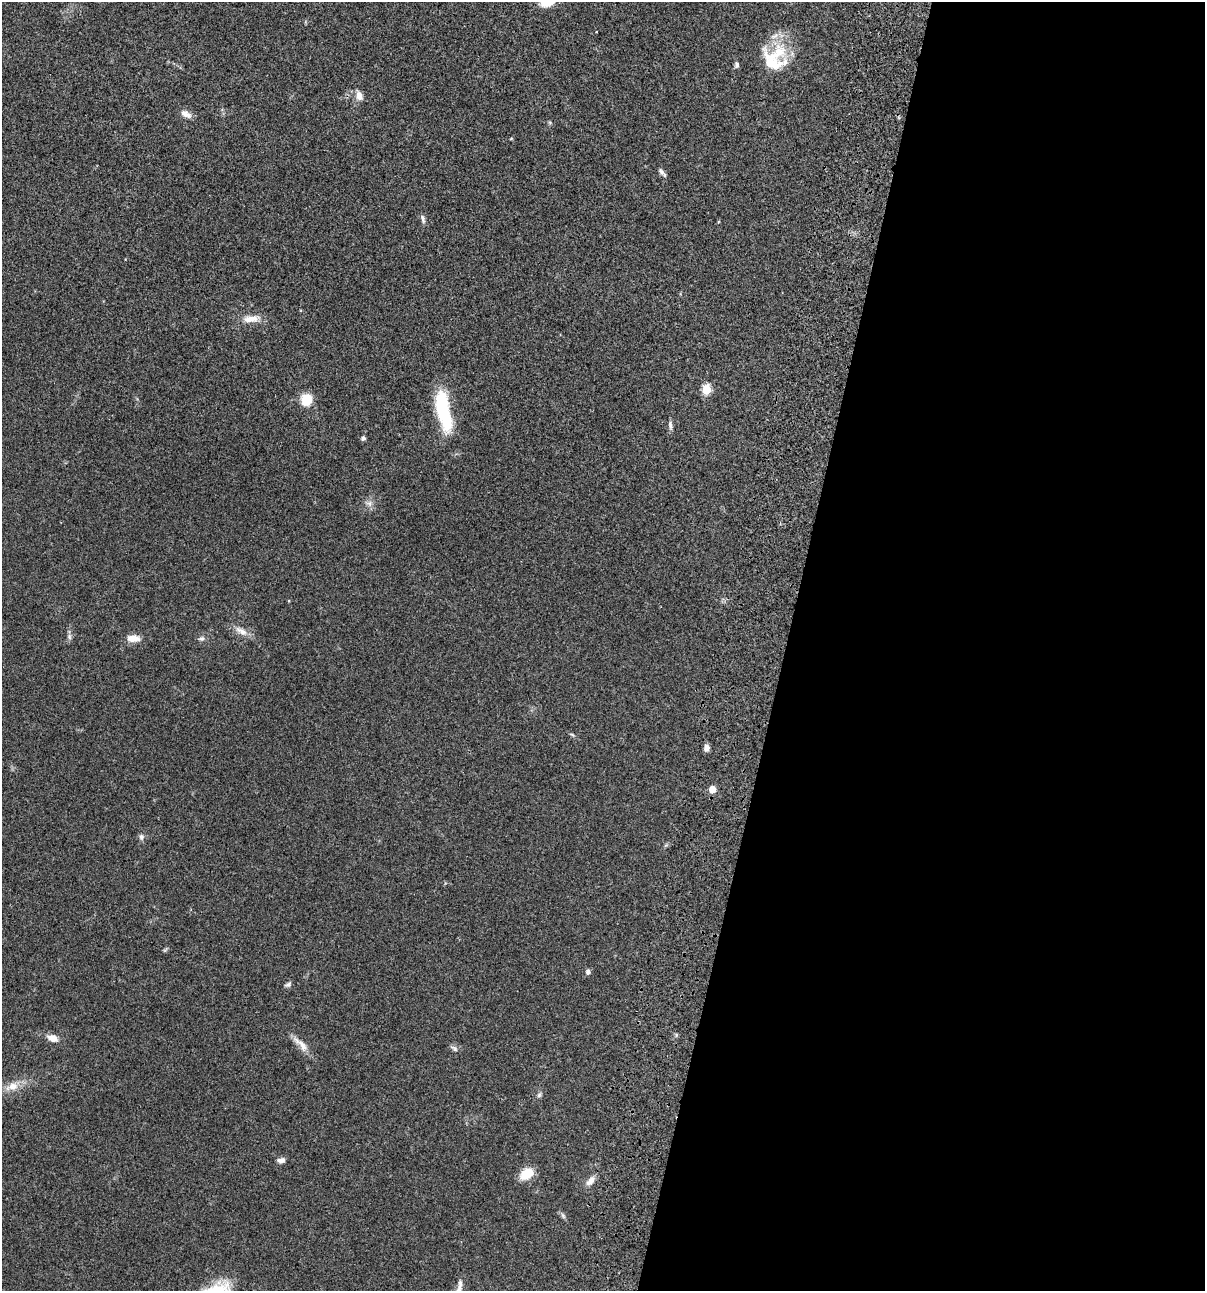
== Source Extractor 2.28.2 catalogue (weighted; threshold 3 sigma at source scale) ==
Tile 12 of 4 x 4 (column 4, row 3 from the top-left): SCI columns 3844-5046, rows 1408-2696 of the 5405 x 5390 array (HDU 1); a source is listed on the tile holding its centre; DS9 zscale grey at full resolution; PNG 1207 x 1293 px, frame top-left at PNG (2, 2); no overlay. Shown black and unused: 35% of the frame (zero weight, under 3 of 4 exposures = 9% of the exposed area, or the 3 px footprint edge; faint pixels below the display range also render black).
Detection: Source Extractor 2.28.2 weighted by HDU 2 'WHT'; one run over the whole footprint, this tile lists its part. Background 0.0462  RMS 0.0055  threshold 0.0249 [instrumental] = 3 sigma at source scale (4.5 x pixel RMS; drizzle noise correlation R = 1.50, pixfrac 1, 0.05/0.05 arcsec/px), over >= 5 px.
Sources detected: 36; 3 inside a brighter listed object's ellipse — not listed separately; the other 33 listed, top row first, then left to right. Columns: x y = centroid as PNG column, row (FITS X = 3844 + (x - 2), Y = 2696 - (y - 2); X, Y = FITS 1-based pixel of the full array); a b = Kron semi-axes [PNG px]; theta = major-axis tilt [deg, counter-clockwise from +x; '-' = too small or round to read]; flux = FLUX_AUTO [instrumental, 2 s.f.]
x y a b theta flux
547 2 15 9 15 8.6
778 52 30 21 56 20
737 64 8 5 -90 1.3
359 96 12 9 -73 3.5
186 114 15 7 -27 3.3
662 172 14 4 -46 1.5
423 219 12 5 -73 1.6
251 319 24 9 6 6.2
706 389 6 5 - 24
306 400 11 10 - 11
443 411 43 13 -78 37
670 425 12 5 -87 1.6
363 438 4 4 - 1.5
369 503 9 6 -72 2
241 631 21 8 -29 4.4
69 637 9 4 -82 1.3
133 638 17 9 -1 4.9
201 639 8 6 10 1.4
707 748 8 6 -87 2.1
712 789 5 5 - 8.6
141 837 8 6 -84 1.6
588 971 5 4 - 1.9
288 985 9 5 20 1.2
52 1038 11 7 -20 4.6
301 1045 28 8 -47 5.2
454 1048 12 5 -37 1.4
12 1087 19 11 18 6.7
539 1095 6 6 - 1
281 1160 8 6 8 2.3
526 1174 13 9 37 11
590 1181 15 7 52 3.3
563 1216 8 5 -63 1.1
458 1290 26 7 72 4.8
Isophote crosses this tile's border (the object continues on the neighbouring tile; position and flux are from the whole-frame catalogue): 2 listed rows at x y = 547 2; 458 1290